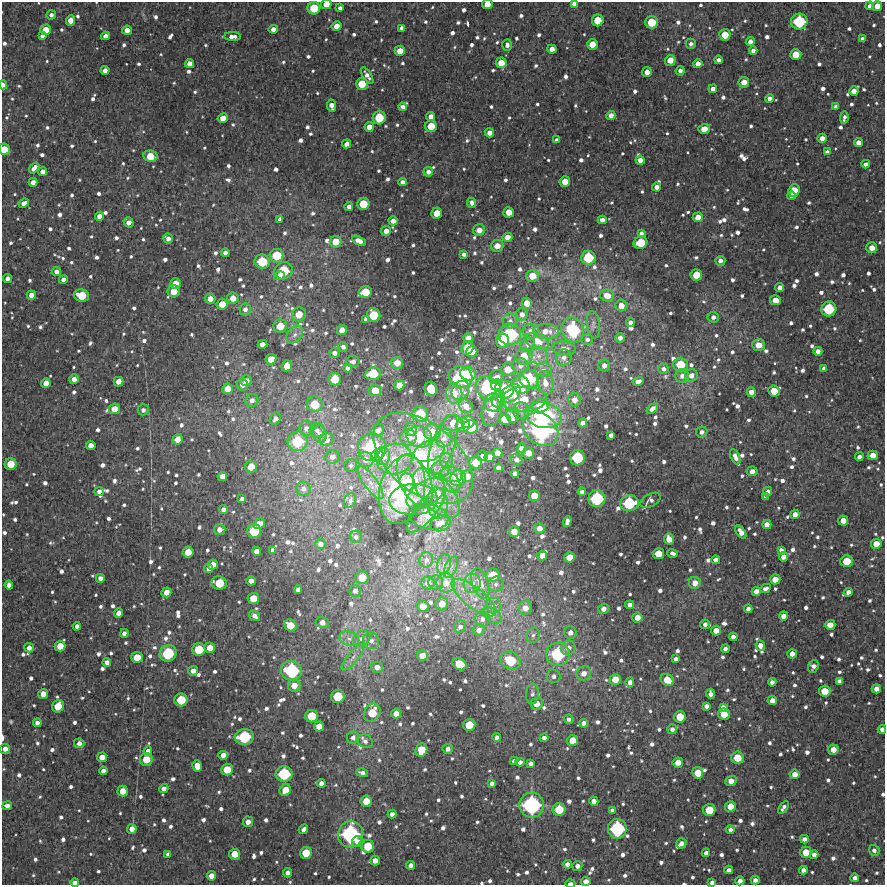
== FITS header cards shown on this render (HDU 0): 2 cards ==
NAXIS1  =                  883 /Length X axis
NAXIS2  =                  883 /Length Y axis

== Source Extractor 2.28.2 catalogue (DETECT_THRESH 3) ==
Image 883 x 883 px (HDU 0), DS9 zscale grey, 1 PNG px = 1 image px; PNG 887 x 887 px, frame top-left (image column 1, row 883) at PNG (2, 2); each listed source drawn as its Kron ellipse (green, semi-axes under 4 px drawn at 4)
Background 2460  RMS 240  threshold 731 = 3 sigma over >= 5 px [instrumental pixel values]
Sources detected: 1270; of the 1270, the 500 brightest by FLUX_AUTO listed and drawn (770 fainter detections omitted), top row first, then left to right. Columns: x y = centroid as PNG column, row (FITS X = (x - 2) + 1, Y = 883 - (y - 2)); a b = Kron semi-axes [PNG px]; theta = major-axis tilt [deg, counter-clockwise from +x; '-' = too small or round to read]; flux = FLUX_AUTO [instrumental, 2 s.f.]
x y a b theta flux
326 4 5 5 - 1.9e+05
487 4 5 5 - 1.8e+05
574 4 4 4 - 6.8e+04
870 6 4 4 - 8.7e+04
877 6 5 5 - 1.5e+05
314 8 6 6 - 3.8e+05
340 8 4 4 - 6.6e+04
51 15 5 4 - 6.9e+04
598 20 6 5 - 3.1e+05
70 21 5 4 - 1.6e+05
652 22 6 6 - 3.7e+05
799 22 8 8 - 7.8e+05
337 26 5 4 - 1.4e+05
402 28 4 4 - 8.2e+04
273 29 4 4 - 9.6e+04
46 30 5 5 - 2.0e+05
127 30 5 4 - 1.3e+05
725 35 6 5 - 2.7e+05
42 36 4 4 - 6.5e+04
106 36 4 4 - 9.9e+04
232 36 8 4 -1 1.0e+05
862 39 4 4 - 6.8e+04
750 42 4 4 - 9.5e+04
592 44 5 5 - 2.0e+05
691 44 5 5 - 6.5e+04
507 45 6 5 - 7.3e+04
552 49 5 4 - 1.1e+05
400 51 5 5 - 1.9e+05
753 51 4 4 - 8.2e+04
796 54 5 5 - 2.4e+05
670 60 5 5 - 1.8e+05
718 60 4 4 - 6.6e+04
501 63 5 5 - 2.1e+05
190 64 4 4 - 1.3e+05
698 64 5 4 - 1.1e+05
105 70 4 4 - 9.5e+04
680 71 5 4 - 6.5e+04
647 72 5 4 - 1.4e+05
367 75 9 4 -57 9.1e+04
744 82 5 5 - 1.5e+05
362 84 6 6 - 3.0e+05
3 85 4 3 - 7.5e+04
713 89 4 4 - 9.2e+04
854 91 4 4 - 1.2e+05
770 98 4 4 - 8.7e+04
331 106 6 4 -81 1.2e+05
402 107 4 4 - 6.9e+04
836 107 4 4 - 6.4e+04
431 116 4 4 - 1.0e+05
611 116 4 4 - 1.1e+05
223 118 5 4 - 1.6e+05
379 118 6 6 - 4.3e+05
844 118 6 3 82 6.3e+04
431 126 6 6 - 2.8e+05
369 127 5 4 - 1.4e+05
704 129 6 5 - 2.0e+05
490 133 4 4 - 1.1e+05
822 138 4 4 - 1.1e+05
557 140 4 4 - 6.6e+04
858 142 4 4 - 1.1e+05
347 144 5 4 - 1.1e+05
4 149 6 5 - 2.6e+05
827 152 4 4 - 6.7e+04
150 156 7 5 -12 2.8e+05
640 160 4 4 - 1.1e+05
866 164 4 4 - 7.3e+04
34 168 6 4 52 1.1e+05
43 172 4 4 - 9.6e+04
428 172 5 5 - 8.2e+04
33 182 4 4 - 8.9e+04
402 182 4 4 - 8.0e+04
565 182 5 5 - 2.0e+05
657 187 4 4 - 9.8e+04
794 190 6 5 - 2.6e+05
791 196 4 4 - 8.4e+04
24 203 5 4 - 1.0e+05
472 203 5 4 - 7.9e+04
363 204 6 6 - 3.5e+05
349 206 4 4 - 8.5e+04
509 212 5 5 - 2.1e+05
437 213 5 5 - 2.4e+05
99 216 4 4 - 1.1e+05
698 217 5 5 - 1.6e+05
280 219 4 4 - 6.5e+04
602 220 4 4 - 9.7e+04
393 221 4 4 - 1.0e+05
128 222 5 4 - 1.0e+05
479 230 6 5 - 1.3e+05
386 231 5 4 - 1.2e+05
641 233 4 4 - 6.5e+04
507 237 5 4 - 1.2e+05
168 238 5 5 - 8.9e+04
359 241 7 4 -27 1.4e+05
336 242 6 5 - 2.5e+05
641 243 7 6 - 4.1e+05
497 246 6 6 - 1.5e+05
872 248 5 5 - 1.5e+05
225 253 4 4 - 7.4e+04
464 254 4 4 - 6.4e+04
277 256 7 6 - 4.3e+05
588 258 7 7 - 5.2e+05
720 261 5 5 - 8.4e+04
262 262 7 7 - 5.0e+05
284 271 9 8 - 5.8e+05
56 272 4 4 - 9.2e+04
696 275 6 5 - 2.7e+05
279 276 5 4 - 8.9e+04
532 276 6 6 - 2.5e+05
7 279 4 4 - 7.2e+04
63 280 4 4 - 8.5e+04
175 284 5 5 - 1.9e+05
780 288 4 4 - 1.1e+05
174 291 6 6 - 2.3e+05
365 292 6 6 - 3.4e+05
31 295 4 4 - 1.1e+05
81 295 7 6 - 3.8e+05
607 296 7 6 - 1.9e+05
233 298 6 5 - 1.8e+05
210 299 5 5 - 1.5e+05
776 300 5 5 - 2.0e+05
527 303 5 5 - 1.9e+05
222 304 5 5 - 2.2e+05
621 306 6 5 - 1.7e+05
245 309 6 6 - 8.5e+04
829 309 7 7 - 6.4e+05
299 314 7 7 - 2.5e+05
522 314 6 6 - 9.5e+04
374 315 7 6 - 4.2e+05
713 317 5 5 - 7.2e+04
366 319 4 4 - 7.7e+04
510 321 7 7 - 8.0e+04
630 322 4 4 - 6.9e+04
593 325 14 6 -83 7.9e+04
280 326 7 6 - 2.9e+05
342 330 5 5 - 1.5e+05
573 330 13 11 -62 1.1e+06
531 331 8 7 - 1.5e+05
546 331 13 7 -3 2.0e+05
510 334 11 11 - 1.1e+06
295 335 10 7 51 9.4e+04
468 338 5 5 - 1.7e+05
620 338 4 4 - 8.7e+04
587 339 6 5 - 6.6e+04
502 341 7 6 - 4.4e+05
537 341 12 8 -20 2.7e+05
262 344 5 4 - 1.1e+05
528 345 7 7 - 8.2e+04
758 345 6 6 - 2.0e+05
343 347 5 5 - 6.5e+04
468 348 7 5 63 3.3e+05
564 348 12 6 -5 1.3e+05
818 351 4 4 - 9.7e+04
472 352 6 5 - 2.4e+05
334 353 5 5 - 8.7e+04
524 356 8 8 - 3.1e+05
538 356 9 8 - 1.2e+05
564 357 8 7 - 1.1e+05
271 359 5 5 - 2.1e+05
353 362 6 5 - 8.2e+04
397 363 6 6 - 1.9e+05
680 365 7 7 - 4.0e+05
287 366 5 5 - 1.8e+05
520 366 8 7 - 9.2e+04
604 366 6 6 - 1.0e+05
348 368 4 4 - 8.0e+04
824 368 4 4 - 6.5e+04
508 369 7 6 - 2.1e+05
663 369 5 5 - 6.7e+04
543 370 8 7 - 8.4e+04
373 374 8 6 9 4.8e+05
468 374 8 7 - 4.2e+05
682 376 7 6 - 9.7e+04
691 376 6 6 - 9.9e+04
461 377 12 10 -25 1.1e+06
497 377 7 7 - 1.3e+05
74 379 5 5 - 1.1e+05
335 379 6 6 - 3.4e+05
529 379 9 9 - 6.9e+05
246 381 5 5 - 1.2e+05
638 381 5 4 - 1.0e+05
119 382 5 5 - 1.5e+05
46 383 5 4 - 1.4e+05
545 383 12 8 -75 2.0e+05
242 385 6 5 - 1.1e+05
399 385 5 5 - 1.7e+05
496 385 6 5 - 2.3e+05
521 385 9 8 - 6.3e+05
488 388 13 11 -32 1.4e+06
227 389 5 5 - 1.9e+05
431 389 7 6 - 4.1e+05
375 390 6 5 - 2.4e+05
460 390 10 8 55 1.0e+05
504 390 9 9 - 7.2e+05
774 391 6 5 - 2.5e+05
751 392 5 4 - 1.2e+05
511 393 11 8 40 4.7e+05
454 394 10 8 -82 2.5e+05
498 399 8 6 71 6.4e+04
524 399 22 13 3 5.6e+05
252 400 7 6 - 9.5e+04
574 400 6 6 - 1.4e+05
493 403 9 9 - 1.4e+05
315 404 8 8 - 3.8e+05
540 405 9 7 6 3.1e+05
466 406 7 6 - 1.7e+05
114 409 5 5 - 2.0e+05
652 409 6 4 41 9.1e+04
143 410 5 5 - 6.5e+04
521 410 8 8 - 8.6e+04
491 412 14 10 80 2.6e+05
420 414 8 7 - 4.7e+05
512 415 7 6 - 1.2e+05
543 415 18 12 -12 2.1e+06
275 419 6 5 - 8.4e+04
505 420 6 5 - 1.6e+05
468 422 7 6 - 3.4e+05
453 423 10 8 -6 2.5e+05
583 423 5 4 - 8.7e+04
463 425 7 6 - 3.3e+05
471 427 7 6 - 4.6e+05
306 428 7 7 - 9.7e+04
411 429 7 6 - 1.4e+05
541 429 19 15 -40 2.8e+06
317 430 7 7 - 6.5e+04
378 430 7 5 33 9.6e+04
432 432 8 8 - 2.6e+05
702 432 6 5 - 7.3e+04
320 434 9 6 -72 8.8e+04
611 435 4 4 - 8.1e+04
419 437 13 10 -14 6.7e+05
408 438 8 8 - 2.0e+05
444 438 9 8 - 1.3e+05
177 439 5 5 - 1.5e+05
327 440 7 6 - 1.1e+05
298 441 10 10 - 7.1e+05
443 445 31 11 71 4.5e+05
91 446 5 4 - 1.4e+05
372 447 14 13 - 1.5e+06
521 448 5 4 - 1.1e+05
429 451 16 10 19 2.5e+05
497 453 5 5 - 1.4e+05
528 453 6 5 - 1.8e+05
377 455 6 6 - 1.8e+05
873 455 5 5 - 1.6e+05
383 456 9 7 -87 2.6e+05
482 456 5 5 - 6.6e+04
332 457 7 6 - 1.0e+05
489 457 5 5 - 1.4e+05
735 457 8 4 -65 1.1e+05
859 457 4 4 - 7.9e+04
423 458 58 34 -40 2.4e+06
577 458 7 7 - 6.8e+05
394 459 18 15 12 4.5e+05
366 460 8 7 - 1.4e+05
517 460 6 5 - 8.2e+04
446 461 7 6 - 7.0e+04
476 463 6 6 - 2.7e+05
11 464 6 6 - 3.0e+05
351 466 6 6 - 6.3e+04
251 467 6 6 - 2.4e+05
498 468 4 4 - 9.9e+04
440 470 9 8 - 1.1e+05
752 471 5 5 - 1.1e+05
452 474 11 7 -18 1.1e+05
515 474 4 4 - 9.0e+04
222 476 5 4 - 1.4e+05
467 476 6 6 - 1.4e+05
458 478 8 7 - 3.0e+05
415 480 28 15 -64 6.2e+05
407 482 8 7 - 2.8e+05
370 483 20 6 -54 1.7e+05
452 483 10 8 -63 1.0e+05
303 489 7 7 - 8.9e+04
402 490 35 22 75 2.5e+06
99 491 5 4 - 8.7e+04
768 491 5 4 - 7.1e+04
582 492 4 4 - 6.6e+04
436 493 30 15 -48 5.2e+05
426 494 21 12 32 2.6e+05
534 496 5 5 - 2.2e+05
766 497 4 4 - 6.9e+04
242 499 4 4 - 6.8e+04
597 499 8 8 - 8.8e+05
413 500 24 15 2 2.5e+05
650 500 11 6 28 6.8e+04
350 501 7 5 70 6.7e+04
437 503 15 10 -86 2.0e+05
629 503 9 8 - 8.0e+05
224 509 4 4 - 9.1e+04
426 510 28 9 50 1.5e+05
795 514 4 4 - 1.1e+05
429 517 20 12 -12 1.9e+05
843 520 5 5 - 1.6e+05
567 522 5 4 - 9.5e+04
441 523 10 7 23 1.4e+05
259 524 6 5 - 1.8e+05
767 524 4 4 - 1.1e+05
539 528 5 5 - 1.3e+05
220 530 6 5 - 1.1e+05
254 531 7 7 - 5.1e+05
514 532 5 5 - 1.8e+05
741 532 7 4 -54 1.4e+05
356 537 6 6 - 6.7e+04
669 539 5 5 - 1.8e+05
320 544 5 5 - 9.0e+04
876 544 5 5 - 1.8e+05
273 550 4 4 - 7.0e+04
781 550 4 4 - 6.4e+04
257 551 4 4 - 1.2e+05
188 552 5 5 - 2.4e+05
673 553 5 4 - 7.3e+04
658 554 5 5 - 2.6e+05
542 556 5 4 - 1.3e+05
569 557 5 5 - 2.1e+05
783 557 5 4 - 1.1e+05
426 560 7 6 - 7.5e+04
716 560 4 4 - 1.0e+05
847 561 6 6 - 3.2e+05
444 564 10 7 74 9.0e+04
213 565 5 5 - 1.7e+05
451 567 11 6 66 8.4e+04
208 569 4 4 - 8.6e+04
493 575 7 6 - 3.9e+05
100 578 4 4 - 9.2e+04
362 578 6 6 - 2.7e+05
775 579 5 5 - 1.8e+05
251 581 5 4 - 1.1e+05
219 583 7 6 - 4.1e+05
428 583 7 6 - 1.6e+05
436 583 7 7 - 9.7e+04
446 583 9 9 - 1.9e+05
472 583 10 8 80 1.5e+05
480 583 16 8 -71 2.5e+05
695 583 6 6 - 1.4e+05
496 584 8 7 - 7.3e+04
9 585 4 4 - 1.0e+05
766 588 6 4 27 7.2e+04
298 590 4 4 - 9.0e+04
355 591 6 5 - 7.1e+04
166 592 5 4 - 1.6e+05
756 592 5 4 - 1.2e+05
848 592 4 4 - 9.6e+04
474 598 27 10 -38 3.7e+05
253 599 6 5 - 2.7e+05
442 604 6 6 - 2.0e+05
630 605 4 4 - 9.3e+04
423 606 6 5 - 2.0e+05
494 606 8 7 - 1.0e+05
525 608 7 6 - 1.4e+05
603 609 5 5 - 1.1e+05
748 609 4 4 - 7.0e+04
118 613 5 4 - 1.1e+05
492 615 10 6 -37 8.1e+04
254 616 6 5 - 8.6e+04
784 616 4 4 - 1.2e+05
637 617 5 5 - 1.4e+05
482 619 7 7 - 8.7e+04
322 623 7 5 -14 1.4e+05
705 624 5 4 - 7.2e+04
290 625 6 5 - 2.9e+05
830 625 5 5 - 1.6e+05
77 626 4 4 - 6.9e+04
460 627 6 5 - 7.1e+04
479 630 6 5 - 9.4e+04
716 631 5 5 - 1.6e+05
124 633 4 4 - 7.5e+04
570 633 6 6 - 1.0e+05
533 635 8 6 67 6.4e+04
733 637 4 4 - 8.4e+04
362 638 9 7 30 1.0e+05
349 639 10 6 -20 9.1e+04
371 641 9 8 - 1.0e+05
60 646 5 5 - 2.3e+05
760 646 5 4 - 1.2e+05
29 648 5 4 - 1.0e+05
210 648 5 5 - 1.8e+05
568 648 7 7 - 1.2e+05
725 649 4 4 - 6.6e+04
199 650 6 6 - 4.3e+05
168 653 9 8 - 7.5e+05
558 654 12 11 - 1.1e+06
792 654 4 4 - 1.1e+05
422 655 5 5 - 1.6e+05
137 657 6 5 - 2.6e+05
353 658 16 5 51 1.1e+05
676 659 4 4 - 6.5e+04
510 661 10 8 -31 5.5e+05
107 662 4 4 - 9.5e+04
459 664 7 5 -35 3.7e+05
813 666 7 5 69 8.6e+04
377 667 6 5 - 1.3e+05
193 671 5 5 - 1.0e+05
291 671 10 9 - 1.1e+06
584 673 7 7 - 1.4e+05
554 676 7 6 - 8.1e+04
615 679 5 5 - 2.3e+05
667 680 7 5 -28 2.8e+05
839 681 4 4 - 6.3e+04
630 682 5 4 - 9.2e+04
772 682 4 4 - 7.6e+04
294 685 6 6 - 1.7e+05
876 689 4 4 - 1.2e+05
825 691 6 5 - 2.7e+05
43 694 5 5 - 1.6e+05
532 694 10 6 86 7.0e+04
710 694 5 4 - 8.2e+04
338 696 7 6 - 4.6e+05
181 700 6 6 - 4.4e+05
772 701 5 4 - 1.3e+05
537 704 6 6 - 1.7e+05
58 706 6 5 - 2.9e+05
706 706 4 4 - 7.0e+04
723 707 4 4 - 7.6e+04
372 713 9 7 59 4.0e+05
396 714 5 5 - 1.7e+05
724 714 6 5 - 2.5e+05
312 716 6 6 - 3.8e+05
680 717 6 6 - 2.8e+05
569 719 5 4 - 6.3e+04
37 723 4 4 - 7.8e+04
584 723 4 4 - 7.9e+04
469 725 6 6 - 3.2e+05
319 726 5 5 - 1.8e+05
672 729 5 5 - 7.0e+04
882 729 4 4 - 7.7e+04
244 737 9 8 - 8.1e+05
353 737 6 6 - 7.7e+04
497 737 4 4 - 8.7e+04
544 738 4 4 - 7.6e+04
365 741 8 6 -29 8.7e+04
573 741 5 5 - 2.4e+05
79 743 5 5 - 9.0e+04
5 749 5 5 - 9.7e+04
448 749 5 5 - 8.3e+04
421 750 7 6 - 3.4e+05
833 750 5 5 - 1.6e+05
148 751 5 4 - 9.0e+04
223 755 4 4 - 1.0e+05
102 757 5 5 - 1.6e+05
737 758 6 6 - 3.1e+05
146 759 6 6 - 2.7e+05
514 761 4 4 - 7.8e+04
520 762 4 4 - 8.3e+04
678 762 5 5 - 1.7e+05
530 764 4 4 - 6.7e+04
197 766 6 5 - 1.8e+05
227 769 6 5 - 2.9e+05
103 771 4 4 - 8.5e+04
362 773 6 4 -15 6.6e+04
698 773 5 5 - 2.4e+05
284 774 8 8 - 8.0e+05
795 774 5 4 - 1.4e+05
731 781 6 5 - 1.5e+05
321 783 4 4 - 8.0e+04
492 783 4 4 - 7.0e+04
164 788 4 4 - 9.2e+04
285 790 6 5 - 2.3e+05
123 791 5 5 - 2.0e+05
366 801 5 5 - 2.3e+05
594 801 4 4 - 1.2e+05
532 805 12 12 - 1.8e+06
7 806 5 4 - 8.3e+04
730 806 5 5 - 2.0e+05
783 807 7 3 56 6.3e+04
559 809 6 6 - 3.8e+05
612 810 4 4 - 6.3e+04
709 810 6 6 - 3.5e+05
392 814 4 4 - 7.5e+04
248 822 5 5 - 1.1e+05
132 829 5 4 - 1.4e+05
303 829 5 4 - 7.7e+04
617 829 10 9 - 1.2e+06
730 830 4 4 - 6.3e+04
350 834 13 12 - 1.8e+06
804 839 4 4 - 7.7e+04
357 842 6 5 - 1.1e+05
681 843 5 5 - 9.9e+04
368 846 6 6 - 3.6e+05
874 850 5 5 - 7.3e+04
806 852 6 5 - 2.5e+05
306 853 6 6 - 3.0e+05
706 853 4 4 - 7.1e+04
168 854 4 4 - 6.9e+04
235 854 5 5 - 2.4e+05
814 855 4 4 - 7.7e+04
375 861 5 5 - 1.2e+05
567 864 4 4 - 9.3e+04
411 865 4 4 - 9.5e+04
577 866 5 5 - 8.0e+04
729 870 4 4 - 7.1e+04
803 870 4 4 - 9.4e+04
287 873 4 4 - 8.6e+04
211 876 4 4 - 1.3e+05
855 878 4 4 - 7.8e+04
755 880 4 4 - 8.5e+04
740 881 4 4 - 1.0e+05
75 882 4 4 - 8.8e+04
586 882 5 4 - 1.3e+05
570 883 5 3 - 6.4e+04
712 883 4 4 - 9.7e+04
At the frame edge (FLAGS 8, measured only in part): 11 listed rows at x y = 326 4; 487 4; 574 4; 3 85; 4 149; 882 729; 5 749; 75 882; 586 882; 570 883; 712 883
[770 fainter detections neither listed nor drawn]

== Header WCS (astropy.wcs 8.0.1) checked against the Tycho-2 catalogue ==
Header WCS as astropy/WCSLIB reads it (CRVAL/CRPIX/CD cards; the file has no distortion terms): RA---TAN/DEC--TAN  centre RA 18:18:48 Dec -13:48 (274.70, -13.81 deg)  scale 1.7 arcsec/px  FOV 25.0' x 25.0'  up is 0 deg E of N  parity normal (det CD < 0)
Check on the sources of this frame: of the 60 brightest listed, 40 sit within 2.5 arcsec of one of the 55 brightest Tycho-2 stars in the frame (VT <= 12.90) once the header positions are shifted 0.85 arcsec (0.75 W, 0.39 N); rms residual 0.84 arcsec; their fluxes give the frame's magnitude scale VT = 25.38 - 2.5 log10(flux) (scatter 0.30 mag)
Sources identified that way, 46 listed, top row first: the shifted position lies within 2.5 arcsec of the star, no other Tycho-2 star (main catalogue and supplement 1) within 5.0 arcsec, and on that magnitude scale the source's flux lands within +1.5 / -3 mag of the star's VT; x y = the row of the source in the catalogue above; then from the Tycho-2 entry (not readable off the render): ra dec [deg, ICRS J2000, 3 dp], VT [Tycho-2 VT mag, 2 dp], TYC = Tycho-2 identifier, HIP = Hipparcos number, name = IAU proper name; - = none
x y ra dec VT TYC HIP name
314 8 274.762 -13.601 11.98 5689-736-1 - -
598 20 274.624 -13.607 12.31 5689-838-1 - -
799 22 274.527 -13.607 10.33 5689-492-1 - -
379 118 274.731 -13.653 11.30 5689-734-1 - -
277 256 274.781 -13.718 11.45 5689-125-1 - -
588 258 274.629 -13.719 11.06 5689-663-1 - -
262 262 274.788 -13.721 11.27 5689-367-1 - -
284 271 274.777 -13.725 11.30 5689-495-1 - -
829 309 274.512 -13.743 10.68 5689-1034-1 - -
573 330 274.636 -13.753 10.22 5689-966-1 - -
510 334 274.667 -13.755 9.56 5689-989-1 - -
502 341 274.671 -13.758 11.14 5689-1658-1 - -
680 365 274.584 -13.769 11.80 5689-1467-1 - -
373 374 274.734 -13.774 11.30 5689-515-1 - -
461 377 274.691 -13.775 10.27 5689-441-1 - -
529 379 274.658 -13.776 11.14 5689-1381-1 - -
521 385 274.662 -13.779 11.04 5689-1411-1 - -
431 389 274.706 -13.781 11.37 5689-133-1 - -
504 390 274.670 -13.781 11.03 5689-637-1 - -
524 399 274.660 -13.786 11.32 5689-209-1 - -
419 437 274.711 -13.804 11.23 5689-433-1 - -
298 441 274.770 -13.806 10.69 5689-949-1 - -
577 458 274.634 -13.813 10.44 5689-998-1 - -
458 478 274.692 -13.823 11.66 5689-251-1 - -
402 490 274.719 -13.828 9.47 5689-439-1 89743 -
597 499 274.625 -13.833 9.97 5689-1622-1 - -
629 503 274.609 -13.835 10.09 5689-1005-1 - -
847 561 274.503 -13.862 11.37 5689-283-1 - -
493 575 274.675 -13.869 11.72 5689-1119-1 - -
362 578 274.739 -13.870 11.94 5689-337-1 - -
199 650 274.818 -13.904 11.72 5689-1640-1 - -
168 653 274.833 -13.906 10.82 5689-641-1 - -
558 654 274.644 -13.906 9.99 5689-145-1 - -
510 661 274.667 -13.909 11.61 5689-1324-1 - -
291 671 274.773 -13.914 9.50 5689-815-1 - -
338 696 274.751 -13.926 11.23 5689-259-1 - -
181 700 274.827 -13.928 11.44 5689-1156-1 - -
312 716 274.763 -13.935 11.28 5689-447-1 - -
469 725 274.687 -13.940 11.77 5689-787-1 - -
244 737 274.796 -13.945 9.94 5689-1383-1 - -
227 769 274.805 -13.961 12.22 5689-167-1 - -
284 774 274.777 -13.963 10.44 5689-333-1 - -
532 805 274.656 -13.977 8.37 5689-881-1 - -
709 810 274.570 -13.980 11.69 5689-701-1 - -
617 829 274.615 -13.988 9.55 5689-239-1 - -
350 834 274.745 -13.991 8.32 5689-1048-1 89753 -